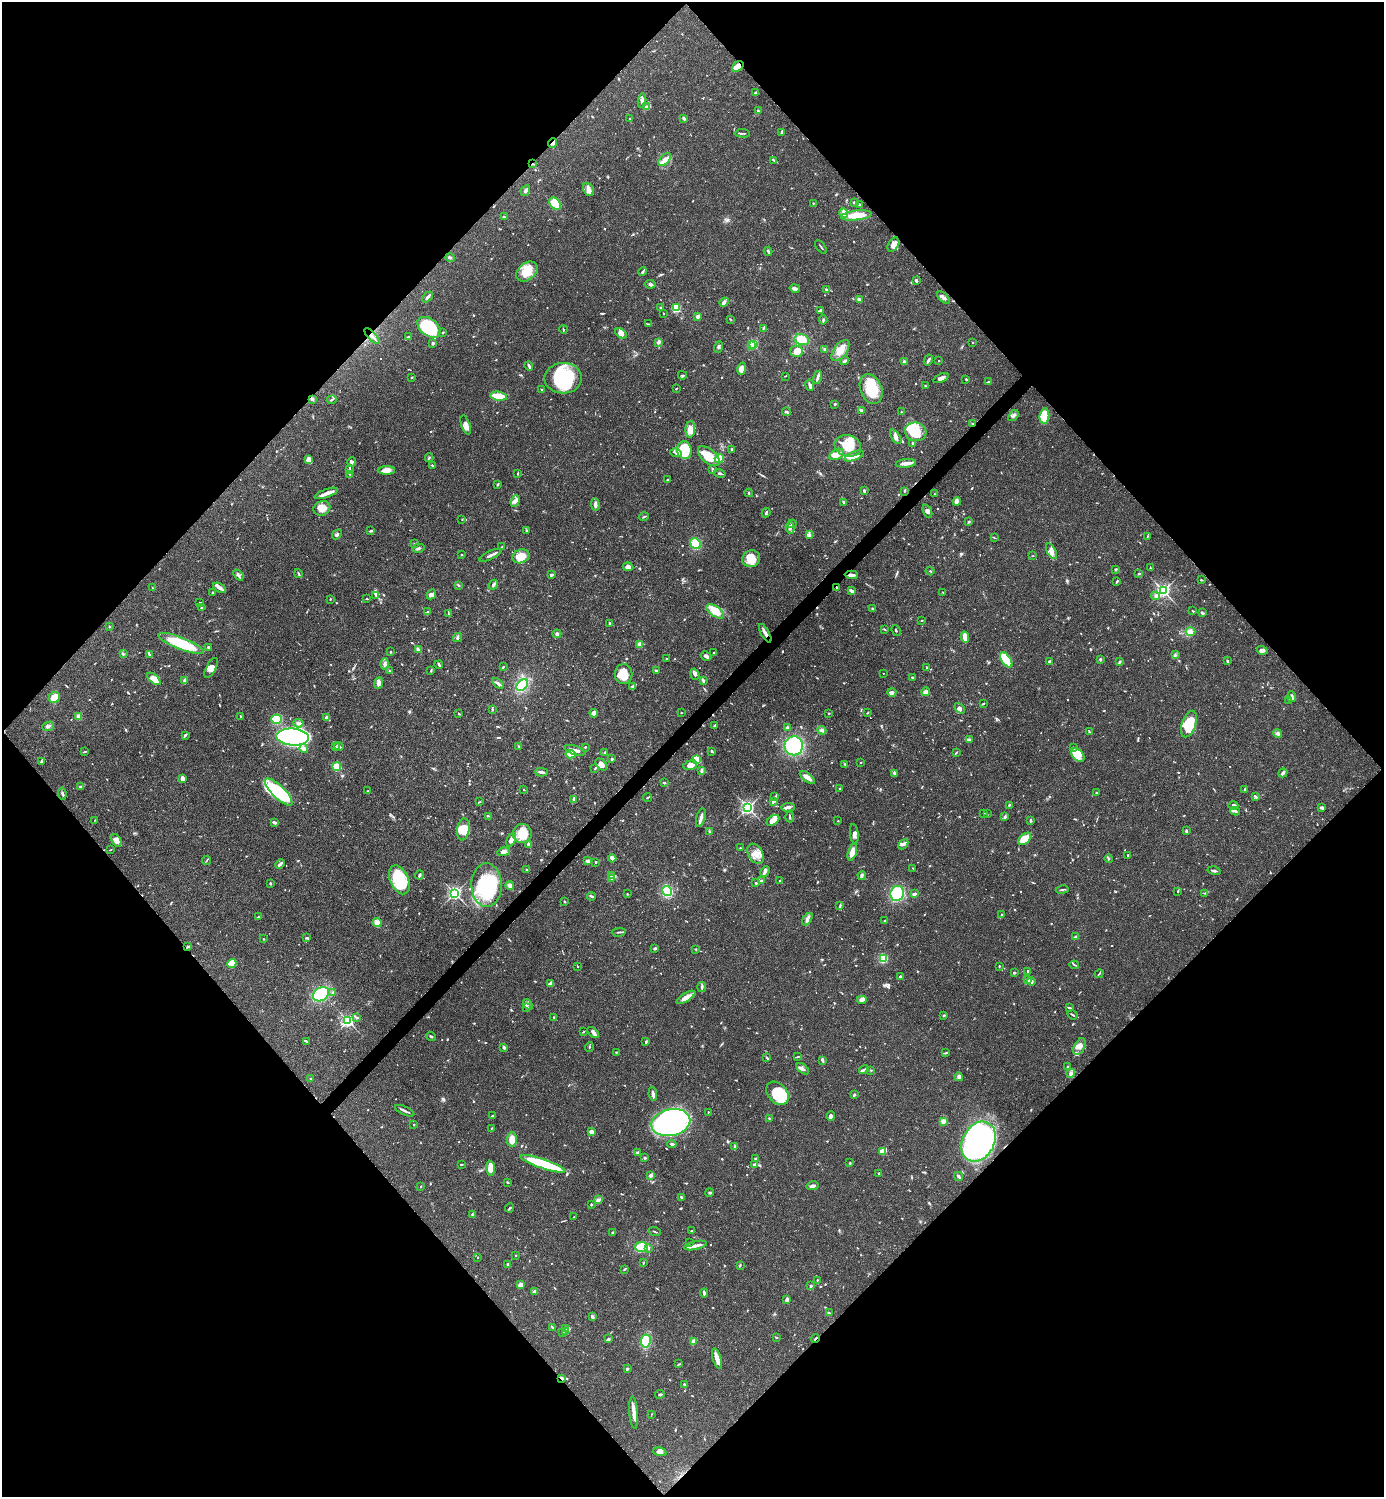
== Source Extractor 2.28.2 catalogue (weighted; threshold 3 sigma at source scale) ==
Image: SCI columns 300-5825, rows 2-5980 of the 5981 x 5982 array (HDU 1 of 3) = the unmasked area's bounding box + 8 px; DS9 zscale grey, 4 x 4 block average (1 PNG px = mean of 4 x 4 image px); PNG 1386 x 1499 px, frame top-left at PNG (2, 2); each listed source drawn as its Kron ellipse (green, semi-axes under 4 px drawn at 4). Shown black and unused: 51% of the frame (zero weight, under 3 of 4 exposures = <1% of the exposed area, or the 3 px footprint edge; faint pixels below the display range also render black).
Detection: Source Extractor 2.28.2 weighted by HDU 2 'WHT'. Background 0.0385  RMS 0.0026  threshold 0.0117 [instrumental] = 3 sigma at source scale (4.5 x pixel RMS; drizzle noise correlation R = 1.50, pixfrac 1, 0.05/0.05 arcsec/px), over >= 5 px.
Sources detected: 1066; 8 too faint to see at this stretch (4 x 4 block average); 5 inside a brighter object's white glare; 6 cosmic-ray / hot-pixel residue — neither listed nor drawn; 26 coinciding with a brighter row at this scale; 78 inside a brighter listed object's ellipse — not listed separately; of the other 943, all 500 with FLUX_AUTO >= 0.99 (the completeness limit of this list) listed and drawn (443 fainter detections not listed), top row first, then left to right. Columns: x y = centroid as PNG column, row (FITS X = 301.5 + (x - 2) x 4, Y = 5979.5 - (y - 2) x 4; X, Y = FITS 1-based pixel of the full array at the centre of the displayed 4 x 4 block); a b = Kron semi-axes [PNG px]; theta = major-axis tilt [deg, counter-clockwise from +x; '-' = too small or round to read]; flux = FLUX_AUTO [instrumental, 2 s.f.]
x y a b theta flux
738 66 6 4 39 20
756 93 3 2 - 5.1
642 101 7 3 86 5
646 107 3 3 - 2.2
758 111 3 2 - 1.4
684 118 3 3 - 2.7
630 119 2 2 - 1.8
782 132 3 2 - 3.5
743 133 7 2 -4 2.3
553 143 5 2 - 3.1
665 160 8 4 44 10
773 160 4 2 - 1.7
533 164 3 2 - 1.1
588 189 7 5 -65 7.8
525 191 6 2 61 4.4
854 202 2 2 - 4.4
813 203 2 2 - 1.1
555 204 7 5 -50 43
859 204 3 2 - 1.7
844 213 5 3 - 7.4
856 215 15 4 6 29
504 217 4 2 - 2.1
893 245 8 5 60 11
821 247 8 2 -52 1.7
768 251 4 2 - 2.1
450 258 5 2 - 3.3
527 272 12 8 38 27
643 272 4 2 - 2.9
916 280 3 2 - 2.7
650 284 5 3 - 3
795 288 5 3 - 4.6
826 289 3 2 - 2.1
427 297 6 2 48 4.1
943 297 7 3 -41 5.3
859 300 4 3 - 6.4
724 302 5 4 - 4.3
660 307 2 2 - 3
676 308 2 2 - 35
820 311 3 3 - 4
664 313 2 2 - 1
698 317 3 3 - 4.8
730 319 3 2 - 1
823 320 5 2 - 2.2
648 324 3 2 - 1
429 327 13 8 -36 93
763 328 3 2 - 1.5
563 329 4 2 - 1.6
443 332 3 2 - 1.5
621 333 6 4 -37 6.9
372 336 10 2 -46 5.7
408 337 3 2 - 1.8
802 340 7 5 -22 24
659 342 4 3 - 3.3
972 342 2 2 - 1
433 343 2 2 - 6.4
753 345 2 2 - 86
751 346 3 2 - 9
719 347 6 3 72 3.4
825 349 3 2 - 2
840 350 12 6 53 17
797 351 6 5 - 18
928 360 6 2 60 4.9
844 361 5 2 - 4
939 361 2 2 - 1.1
904 362 2 2 - 7.8
529 366 5 2 - 3.7
742 369 6 4 74 13
682 375 4 2 - 2.2
785 376 3 2 - 0.99
412 377 2 2 - 1.1
817 377 7 2 75 4.3
563 378 19 15 1 120
941 378 8 3 21 5.6
966 379 2 2 - 1.9
988 382 4 2 - 2.3
810 385 6 3 -76 5.2
925 386 2 2 - 1.6
676 389 3 2 - 1.1
871 389 15 11 -70 52
541 390 2 2 - 1
499 396 8 2 -10 54
312 399 2 2 - 4.5
332 400 5 2 - 2.1
835 404 2 2 - 2.1
862 410 4 2 - 4.2
786 412 4 2 - 2.2
901 412 3 2 - 1
1013 416 6 3 54 4.3
1044 416 7 5 82 55
973 423 3 2 - 1.5
466 425 10 4 -72 7.4
690 429 8 4 87 15
916 432 11 9 -15 24
896 437 8 3 -57 6.3
913 444 3 3 - 2
848 446 13 10 -14 45
732 449 3 2 - 2.3
684 450 9 7 -82 66
676 453 6 2 -16 3
837 454 8 5 29 12
709 456 13 7 -40 38
854 456 10 4 21 11
429 458 4 2 - 1.2
719 459 5 4 - 22
309 460 4 3 - 4.6
352 462 4 3 - 3.6
906 463 10 2 6 15
432 465 3 2 - 1.5
713 469 3 2 - 2
350 470 3 2 - 1.2
386 470 8 4 1 14
518 473 3 2 - 1.1
720 473 6 2 -15 4.5
350 474 2 2 - 1.9
667 480 2 2 - 1.1
497 485 3 2 - 1.3
864 491 3 2 - 3
905 491 3 2 - 1.6
326 493 12 3 19 9.7
749 493 4 2 - 2.1
935 494 2 2 - 1.2
515 501 6 4 69 6.3
957 501 4 4 - 7.9
843 502 4 2 - 1.9
595 505 6 3 -86 5.6
322 508 8 7 - 14
927 511 7 3 -66 4.8
766 513 5 2 - 2.6
644 517 5 2 - 1.7
462 520 2 2 - 1.3
969 522 4 2 - 1.7
792 524 4 3 - 2.5
790 528 5 3 - 3.9
371 531 4 2 - 2.8
526 531 3 2 - 1.6
337 534 5 2 - 3.1
810 535 4 2 - 2.2
1147 536 2 2 - 0.99
994 538 3 2 - 1.1
415 544 3 2 - 1.8
696 544 6 5 - 31
502 547 2 2 - 1.2
418 548 6 3 14 3.3
1052 551 8 4 -62 10
461 555 2 2 - 1.7
490 555 12 2 26 6
521 556 9 6 23 26
1033 556 3 2 - 1
751 559 9 8 - 24
628 567 5 4 - 7.6
1151 568 3 2 - 1.2
1116 569 2 2 - 2.9
930 571 4 2 - 1.4
298 573 4 2 - 1.9
1139 573 4 2 - 1.7
238 575 6 3 -50 4
551 575 3 2 - 3.8
851 575 6 2 -4 5.8
1201 580 2 2 - 1.7
1117 581 3 2 - 1.7
458 585 3 2 - 1.5
493 585 5 3 - 3.5
152 588 2 2 - 1
219 588 7 3 -29 5.3
836 588 3 2 - 2
852 591 4 2 - 7
1163 591 3 3 - 310
213 593 3 2 - 1.1
943 593 3 2 - 1.2
431 594 5 4 - 7.4
376 595 3 3 - 2.3
1155 596 4 3 - 4
330 599 2 2 - 1.3
366 599 2 2 - 1.1
200 603 2 2 - 1.2
202 607 4 2 - 1.4
873 609 3 2 - 2.8
715 611 10 5 -34 26
1193 611 3 2 - 1.3
427 612 2 2 - 1.8
1202 613 3 2 - 1.9
448 614 3 2 - 1.1
922 620 2 2 - 1.2
610 623 4 2 - 1.9
110 627 2 2 - 2.2
884 629 3 2 - 1.4
896 630 5 2 - 1.3
1190 632 5 3 - 4.9
765 633 10 3 -60 7.2
557 634 4 3 - 5
965 637 5 2 - 18
457 638 5 2 - 2.3
181 643 24 6 -21 79
639 645 4 4 - 4.9
208 647 3 2 - 2.3
418 649 4 2 - 2.1
1262 650 5 3 - 4.5
391 652 2 2 - 2.6
714 652 2 2 - 2
123 654 3 2 - 1.9
149 655 4 2 - 2.2
1175 655 3 2 - 1.4
706 656 6 3 -32 4.7
666 659 2 2 - 1.3
1100 659 4 2 - 1.7
1006 660 9 4 -56 92
1050 661 3 2 - 2.1
1227 661 3 2 - 1.4
1119 662 4 2 - 1.6
385 664 5 2 - 2.6
439 665 4 2 - 2.5
503 667 3 2 - 1.3
927 667 2 2 - 1.4
211 668 11 5 62 7.5
431 670 3 2 - 1.4
656 670 2 2 - 3.1
390 671 3 2 - 1.1
883 673 2 2 - 1.4
623 674 10 9 - 27
695 674 6 3 -69 3.7
912 678 3 3 - 2.3
154 679 8 4 -41 20
184 681 4 3 - 2.7
703 681 3 3 - 2.3
379 683 6 3 81 8
498 683 6 2 -36 4
522 685 7 4 47 54
633 686 3 3 - 2.6
892 692 4 3 - 5.6
926 692 4 3 - 8.1
54 697 6 5 - 17
1292 697 5 3 - 3.9
1289 700 2 2 - 1
983 703 3 2 - 1.6
960 708 6 4 -47 4.9
492 709 4 2 - 1.3
594 713 4 3 - 11
681 713 2 2 - 2
829 713 3 2 - 1
868 713 3 2 - 1.2
459 714 2 2 - 1.8
79 716 2 2 - 25
241 716 2 2 - 1.3
326 718 3 2 - 5.4
276 719 5 4 - 77
298 723 5 3 - 5.8
1189 724 14 7 72 59
48 726 6 3 21 3.4
715 726 3 2 - 4.6
788 727 3 2 - 4.1
822 730 4 3 - 3.3
1089 731 2 2 - 1.2
1278 733 4 3 - 4.5
185 735 4 2 - 3.3
293 737 16 8 -4 590
969 739 3 2 - 2.5
336 746 2 2 - 1.2
339 746 5 2 - 3.1
519 746 2 2 - 1.2
794 746 9 9 - 110
585 747 2 2 - 1.5
1073 748 2 2 - 1.2
304 749 4 3 - 5.8
575 750 11 3 -18 7.5
711 751 3 2 - 2
85 752 4 2 - 1.4
605 753 2 2 - 4.6
956 753 3 2 - 1.4
571 754 5 3 - 37
1078 755 8 5 -47 13
612 759 3 2 - 2.1
697 760 4 3 - 60
41 762 4 2 - 1.7
861 762 2 2 - 1.5
601 764 7 4 -44 9.2
845 764 2 2 - 1.2
690 765 7 4 16 13
337 766 4 3 - 34
595 768 3 2 - 1.4
702 771 4 3 - 3.7
541 772 6 2 -3 3.9
894 773 3 2 - 2.5
1283 773 5 3 - 5
807 777 9 3 -37 15
182 778 4 2 - 8.9
664 783 3 2 - 1.7
81 787 3 2 - 3.3
840 788 2 2 - 1.8
524 789 2 2 - 1
1244 789 4 2 - 1.2
368 791 3 2 - 1.8
278 792 18 6 -44 69
1096 793 3 2 - 1.7
62 794 6 2 -83 3.1
1255 796 4 2 - 2.1
775 797 3 2 - 1.7
647 798 4 2 - 1.4
573 799 3 3 - 2
479 802 3 2 - 1.1
773 802 4 2 - 1.8
1009 805 2 2 - 1.6
1233 806 5 4 - 4.4
788 807 7 2 4 6.1
748 808 2 2 - 370
1322 808 4 2 - 4.4
1235 811 5 2 - 2.9
984 813 2 2 - 1.1
987 814 3 2 - 1.3
489 816 3 2 - 1.2
790 817 5 2 - 2.1
1005 817 3 3 - 2.1
701 818 10 2 75 7.8
95 820 2 2 - 0.99
773 820 7 4 36 15
1031 820 3 2 - 2.9
838 821 2 2 - 1.2
274 822 3 2 - 3.6
463 829 11 6 83 22
709 831 3 2 - 1.2
1186 831 4 2 - 1.9
522 834 9 9 - 34
854 834 10 3 -83 7.2
1024 839 8 5 41 29
116 840 7 4 -54 10
511 840 7 4 66 8.8
529 844 4 2 - 6.1
903 844 6 3 46 5
740 848 2 2 - 1.2
110 850 3 2 - 1
504 852 6 4 13 6.6
852 852 9 3 74 17
756 854 11 7 -59 17
1128 855 2 2 - 2.1
612 858 4 4 - 4
1109 859 4 2 - 2
206 860 5 2 - 1.4
588 861 4 3 - 4.1
596 862 2 2 - 2
280 864 5 2 - 4.2
913 868 3 2 - 1.1
526 870 2 2 - 1
765 871 5 3 - 6.1
1214 871 6 2 -14 3.1
420 875 4 2 - 2.7
862 875 4 2 - 5
611 876 3 2 - 3
611 879 2 2 - 1.1
399 880 15 9 -65 70
761 880 3 2 - 1.4
780 881 2 2 - 1.3
270 883 3 2 - 1.5
756 883 3 2 - 2.1
487 885 22 15 -90 130
510 885 4 3 - 5.1
1062 890 6 2 10 2.2
667 891 5 4 - 60
1178 891 3 2 - 1.3
455 893 3 3 - 280
897 893 7 7 - 78
1205 893 2 2 - 1
627 894 2 2 - 1.1
914 894 3 2 - 4.1
591 896 4 2 - 3
564 902 2 2 - 1.8
840 905 3 2 - 1.8
1001 915 3 2 - 1.3
258 917 2 2 - 1.4
807 919 7 3 59 4.6
885 921 3 2 - 1.3
377 923 4 4 - 13
619 932 7 2 5 2.6
1075 937 3 3 - 2.8
306 938 2 2 - 2.1
263 939 3 2 - 1.3
188 946 4 2 - 1.3
655 948 4 3 - 2.4
696 949 2 2 - 3.8
883 959 4 4 - 36
232 964 4 3 - 34
1074 965 4 2 - 1.8
577 966 2 2 - 1.2
999 966 2 2 - 1.4
1028 971 2 2 - 2.8
1014 973 2 2 - 3
1099 974 4 2 - 1.7
901 977 2 2 - 4.3
1028 980 3 3 - 4.9
1031 981 4 3 - 4.4
550 983 4 2 - 3.3
702 987 5 2 - 2.6
333 992 3 2 - 1.7
321 994 8 6 32 110
686 997 10 4 30 12
862 1000 5 4 - 4.2
528 1004 6 2 -52 3.4
526 1007 2 2 - 1.2
1069 1008 4 2 - 2
944 1015 3 2 - 1.2
1073 1015 5 2 - 1.8
357 1017 4 2 - 1.4
554 1017 3 2 - 1.7
348 1021 3 2 - 250
583 1032 2 2 - 1.3
593 1032 7 3 -43 5.1
431 1036 5 2 - 2
306 1041 3 2 - 1.2
646 1042 2 2 - 2.2
504 1047 3 2 - 3.1
589 1047 5 2 - 1.4
1079 1047 9 5 63 11
616 1052 3 2 - 1.2
946 1053 3 2 - 1.8
798 1057 4 2 - 1.4
767 1058 3 2 - 2.3
822 1060 3 2 - 4.8
1068 1067 3 2 - 1.3
803 1069 7 3 -39 5.2
864 1070 5 2 - 3.3
871 1070 2 2 - 2
1071 1073 5 4 - 4.5
959 1077 4 3 - 6.1
310 1079 2 2 - 2.1
777 1093 13 9 -48 67
653 1094 7 2 -83 6.1
854 1095 3 2 - 2.3
405 1111 10 2 -25 4.2
708 1112 2 2 - 1.1
492 1116 3 2 - 2.2
831 1116 5 3 - 6.9
769 1118 2 2 - 1.2
943 1121 2 2 - 48
671 1122 19 13 13 280
414 1125 2 2 - 1.4
492 1128 3 2 - 1.3
591 1132 3 3 - 7.6
512 1139 7 5 88 14
979 1142 21 16 61 570
672 1144 5 2 - 2.8
735 1146 4 3 - 2.3
882 1151 4 2 - 27
637 1152 2 2 - 1.9
645 1158 2 2 - 8
755 1158 3 2 - 1.3
850 1163 2 2 - 1.4
543 1164 24 4 -19 100
461 1165 3 2 - 2.3
754 1165 3 2 - 4.3
490 1168 7 3 -86 27
879 1173 2 2 - 1.8
650 1175 4 3 - 4.8
959 1176 5 2 - 2.8
507 1182 3 2 - 2.2
421 1186 2 2 - 1.4
813 1186 6 3 13 5
709 1193 4 2 - 1.9
681 1197 3 2 - 2.3
598 1200 4 2 - 2.7
591 1205 2 2 - 1.7
510 1208 4 2 - 1.9
472 1215 3 2 - 1.2
574 1217 3 2 - 1.2
691 1231 2 2 - 1.1
613 1232 3 2 - 2.1
655 1232 6 2 -21 1.7
690 1243 3 2 - 1.1
696 1245 11 3 12 10
642 1247 6 5 - 36
648 1248 3 2 - 1.8
516 1255 2 2 - 1.1
478 1257 2 2 - 1.8
643 1263 3 2 - 1.1
507 1264 3 2 - 1.6
740 1265 3 2 - 1.3
625 1269 4 2 - 1.2
817 1280 2 2 - 1.2
520 1285 4 3 - 7
811 1286 2 2 - 3.6
535 1291 3 2 - 7
704 1293 4 2 - 4.3
787 1299 4 2 - 4.8
829 1313 3 2 - 1.6
592 1317 3 3 - 2.9
553 1327 2 2 - 1.1
565 1328 2 2 - 1.6
566 1331 3 2 - 1.2
563 1332 3 2 - 1.9
776 1337 3 2 - 1.2
815 1338 4 2 - 1.7
608 1339 3 3 - 2.1
646 1341 7 5 81 44
694 1341 3 3 - 11
717 1359 11 3 -73 14
679 1364 4 2 - 1.1
627 1369 3 2 - 2
562 1378 3 2 - 2.6
684 1384 2 2 - 4.3
660 1394 5 2 - 1.8
634 1413 16 3 -86 14
651 1414 2 2 - 1.2
660 1452 7 4 -11 6.3
Overlapping masked pixels (flux is a lower limit): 10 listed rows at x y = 738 66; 553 143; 533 164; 372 336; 973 423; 851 575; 836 588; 765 633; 815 1338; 562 1378
Diffuse or blended objects may show on this block-average render without a row.